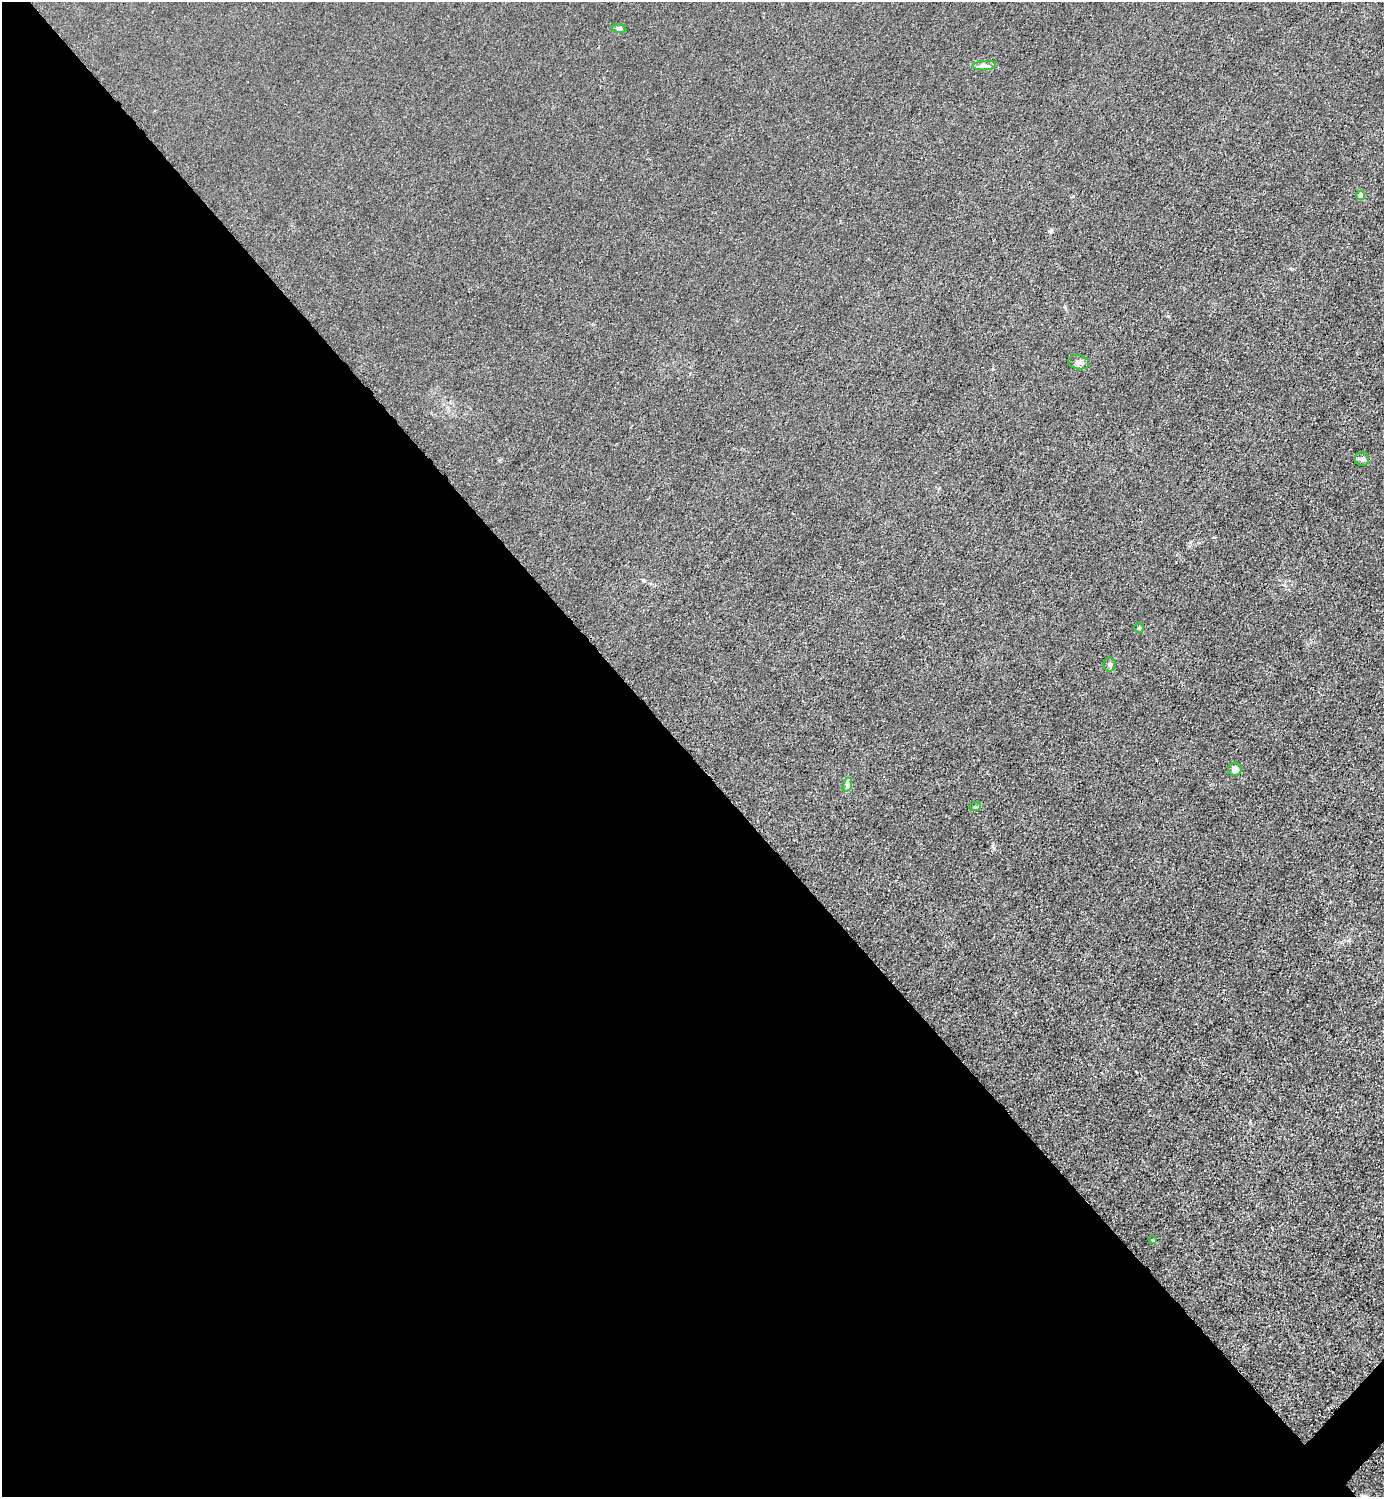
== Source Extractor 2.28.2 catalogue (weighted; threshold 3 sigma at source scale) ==
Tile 9 of 4 x 4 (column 1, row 3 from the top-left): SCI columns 301-1682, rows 1498-2992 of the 5985 x 5985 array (HDU 1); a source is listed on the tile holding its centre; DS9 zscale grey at full resolution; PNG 1386 x 1499 px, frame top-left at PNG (2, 2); each listed source drawn as its Kron ellipse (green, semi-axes under 4 px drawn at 4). Shown black and unused: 50% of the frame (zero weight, under 3 of 4 exposures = <1% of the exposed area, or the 3 px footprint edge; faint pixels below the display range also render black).
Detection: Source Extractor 2.28.2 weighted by HDU 2 'WHT'; one run over the whole footprint, this tile lists its part. Background 0.0211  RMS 0.0061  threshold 0.0276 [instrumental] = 3 sigma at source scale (4.5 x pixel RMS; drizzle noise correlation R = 1.50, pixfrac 1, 0.05/0.05 arcsec/px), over >= 5 px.
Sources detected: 11; all 11 listed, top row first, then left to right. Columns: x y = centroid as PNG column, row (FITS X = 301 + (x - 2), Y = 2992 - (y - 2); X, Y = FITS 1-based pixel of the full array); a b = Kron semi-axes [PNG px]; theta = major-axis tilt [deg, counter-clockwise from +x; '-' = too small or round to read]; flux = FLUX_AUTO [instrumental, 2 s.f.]
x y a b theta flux
619 28 7 4 -9 0.95
984 66 12 4 4 2.3
1360 195 4 4 - 6.3
1079 362 10 7 -11 2.3
1362 459 7 6 - 1.7
1139 628 5 5 - 0.66
1110 665 7 6 - 1.4
1235 769 7 7 - 4
847 785 7 4 72 1.5
975 807 6 4 18 0.76
1152 1240 4 3 - 0.89
Unlisted compact peaks at least as high as the median listed source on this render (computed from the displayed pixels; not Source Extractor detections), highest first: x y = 1050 231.